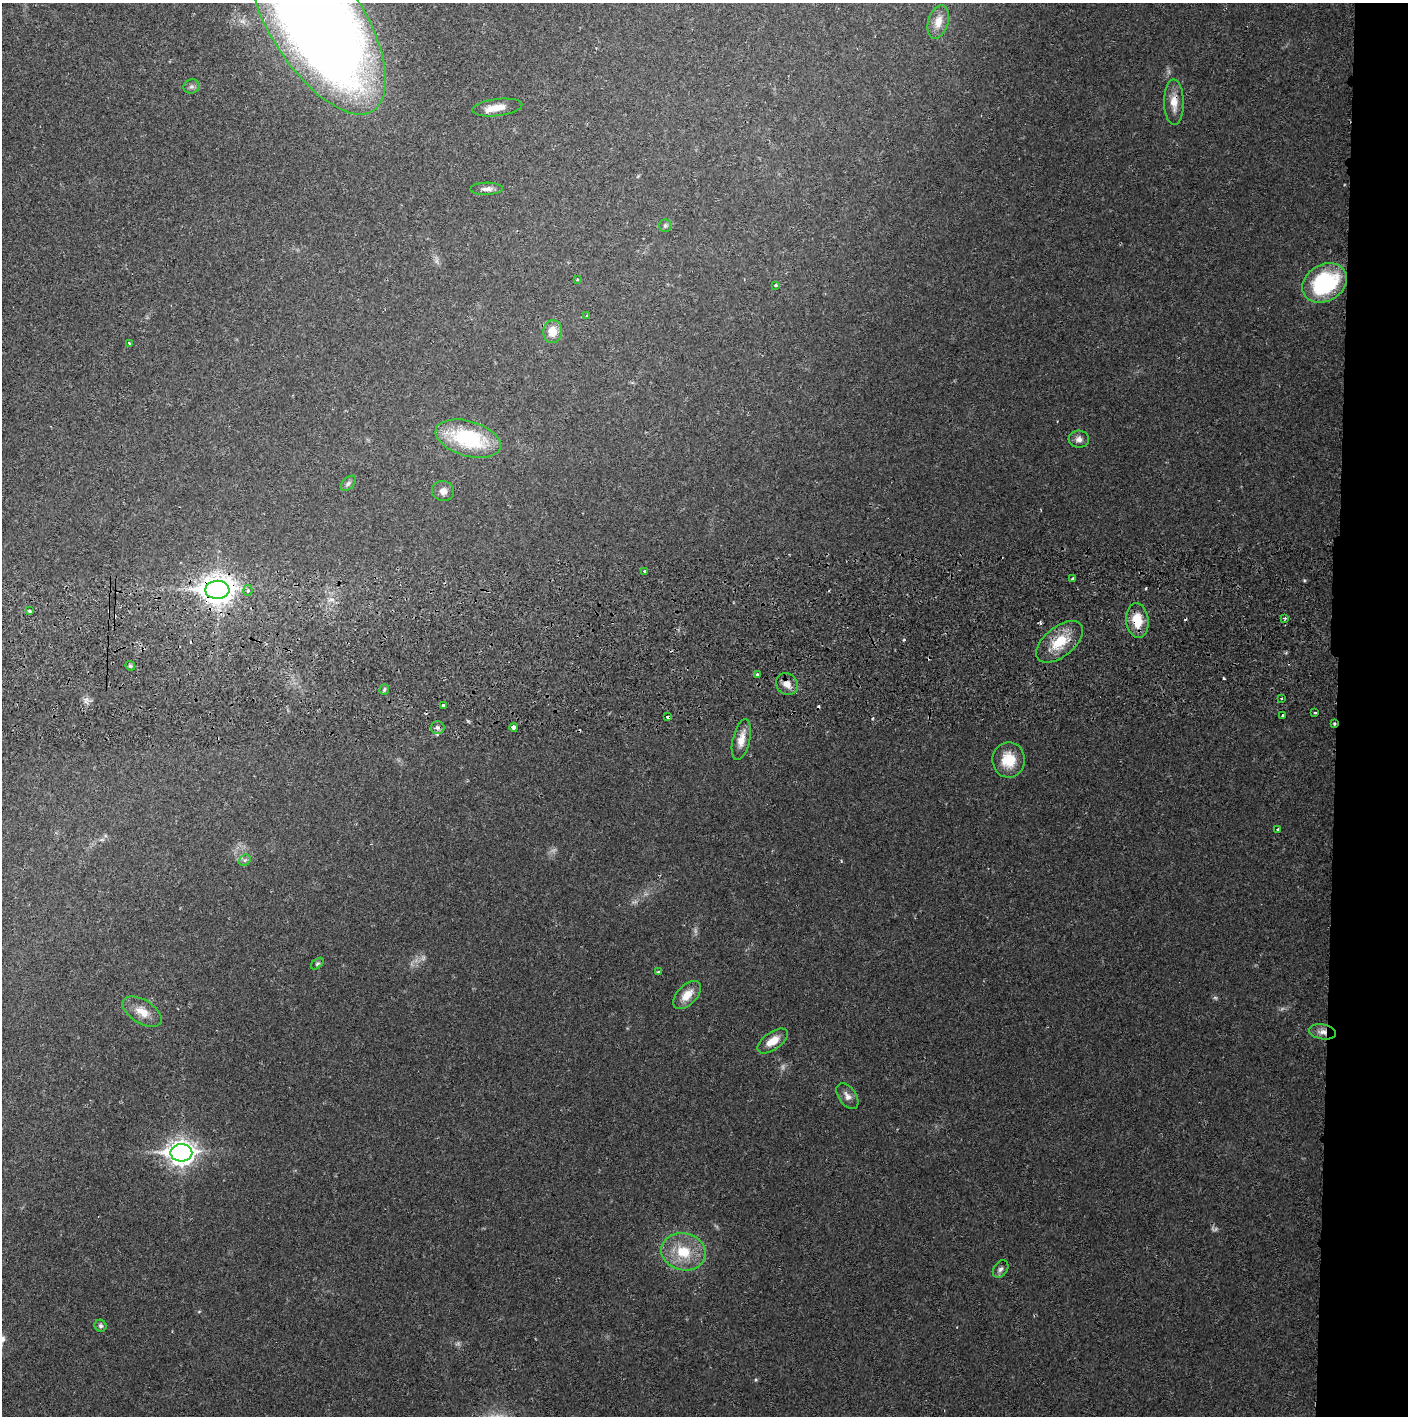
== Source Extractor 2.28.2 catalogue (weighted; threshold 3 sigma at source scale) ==
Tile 6 of 3 x 3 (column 3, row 2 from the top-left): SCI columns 2815-4220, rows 1471-2884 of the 4227 x 4357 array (HDU 1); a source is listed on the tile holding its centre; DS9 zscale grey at full resolution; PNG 1410 x 1418 px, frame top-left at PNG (2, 3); each listed source drawn as its Kron ellipse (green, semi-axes under 4 px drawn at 4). Shown black and unused: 5% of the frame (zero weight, under 2 of 3 exposures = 3% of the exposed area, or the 3 px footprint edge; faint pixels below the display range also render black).
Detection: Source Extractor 2.28.2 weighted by HDU 2 'WHT'; one run over the whole footprint, this tile lists its part. Background 0.023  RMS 0.0036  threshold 0.0161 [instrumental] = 3 sigma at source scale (4.5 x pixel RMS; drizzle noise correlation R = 1.50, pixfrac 1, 0.05/0.05 arcsec/px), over >= 5 px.
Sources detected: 65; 4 too faint to see at this stretch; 8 cosmic-ray / hot-pixel residue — neither listed nor drawn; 1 inside a brighter listed object's ellipse — not listed separately; the other 52 listed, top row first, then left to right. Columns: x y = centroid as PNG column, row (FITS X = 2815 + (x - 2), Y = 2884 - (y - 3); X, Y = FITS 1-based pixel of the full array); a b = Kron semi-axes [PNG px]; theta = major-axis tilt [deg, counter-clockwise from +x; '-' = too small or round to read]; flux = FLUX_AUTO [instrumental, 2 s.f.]
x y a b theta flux
938 22 17 10 73 4
318 24 103 46 -57 730
191 86 8 7 - 1
1174 102 23 10 -89 4.6
497 108 25 8 7 4.8
486 189 16 6 1 1.7
665 226 6 5 - 0.69
577 279 3 3 - 0.4
1325 283 23 18 30 33
776 285 3 3 - 0.57
587 315 3 2 - 0.26
553 332 11 9 87 5
129 343 4 3 - 0.4
468 439 33 17 -16 29
1079 439 10 8 -4 1.8
348 483 9 5 46 0.98
443 491 11 10 - 2
644 571 3 2 - 0.41
1072 579 4 3 - 2.2
217 590 12 9 1 420
248 590 5 4 - 0.78
29 611 3 3 - 1.6
1285 618 3 3 - 0.82
1137 620 17 11 -83 8.1
1059 642 27 15 39 10
130 666 5 4 - 0.57
757 675 3 3 - 1
787 684 11 10 - 3
384 689 5 4 - 0.74
1282 698 3 2 - 0.49
443 705 3 3 - 1.4
1315 713 3 3 - 0.6
1282 715 3 3 - 1.2
668 717 4 3 - 2.2
1334 724 3 2 - 0.8
513 727 4 4 - 3.1
437 728 7 6 - 1.1
741 739 21 8 77 4
1008 760 18 16 88 8.7
1278 829 3 3 - 0.93
245 860 6 5 - 0.69
317 964 7 4 40 0.57
658 972 4 3 - 0.46
687 995 17 9 47 4.7
142 1012 22 11 -32 4.9
1322 1032 13 7 -9 2.3
773 1041 17 9 35 4.8
847 1096 15 8 -56 2.2
181 1153 11 8 1 310
683 1252 22 18 -14 12
1001 1269 9 7 56 1.2
100 1326 6 5 - 0.82
Overlapping masked pixels (flux is a lower limit): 6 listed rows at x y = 1174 102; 217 590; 1137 620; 668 717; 1334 724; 1322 1032
Isophote crosses this tile's border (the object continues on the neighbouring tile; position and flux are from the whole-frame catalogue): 1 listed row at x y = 318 24
Unlisted compact peaks at least as high as the median listed source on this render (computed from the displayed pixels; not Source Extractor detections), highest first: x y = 1304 580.